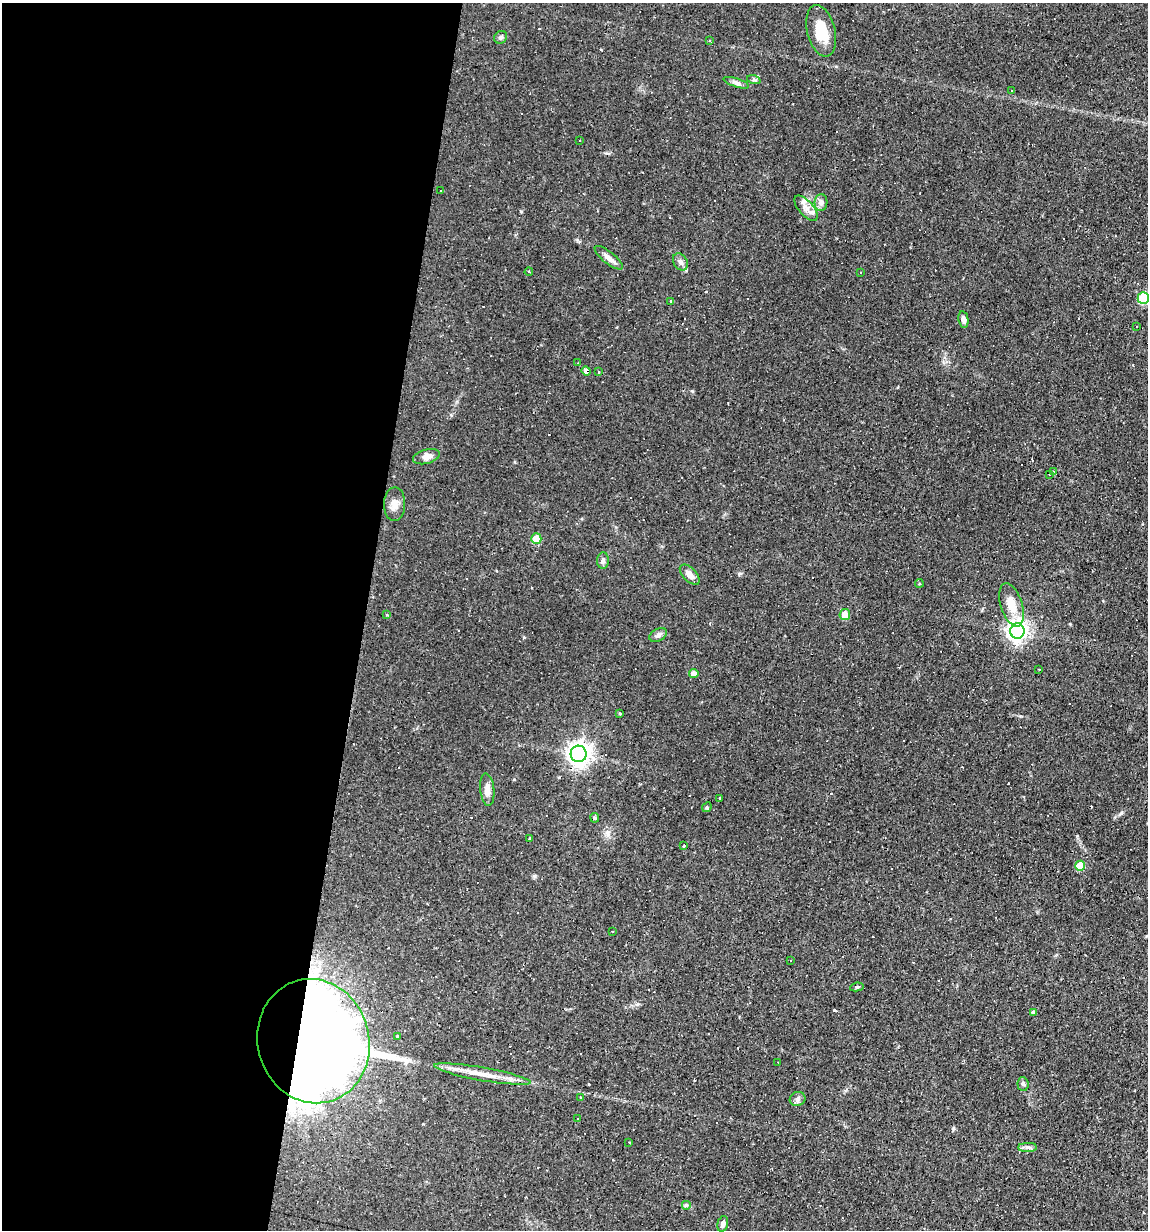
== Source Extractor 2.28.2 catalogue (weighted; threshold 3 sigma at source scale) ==
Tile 5 of 4 x 4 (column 1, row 2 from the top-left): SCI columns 114-1259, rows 2455-3682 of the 4929 x 4909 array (HDU 1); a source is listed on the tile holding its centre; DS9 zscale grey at full resolution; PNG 1150 x 1232 px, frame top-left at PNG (2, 3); each listed source drawn as its Kron ellipse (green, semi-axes under 4 px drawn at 4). Shown black and unused: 32% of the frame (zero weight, under 2 of 3 exposures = <1% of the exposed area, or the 3 px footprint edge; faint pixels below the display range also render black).
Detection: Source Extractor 2.28.2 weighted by HDU 2 'WHT'; one run over the whole footprint, this tile lists its part. Background 0.0927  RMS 0.0057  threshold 0.0256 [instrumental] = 3 sigma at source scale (4.5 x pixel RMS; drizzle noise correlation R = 1.50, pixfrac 1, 0.05/0.05 arcsec/px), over >= 5 px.
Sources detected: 92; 28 cosmic-ray / hot-pixel residue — neither listed nor drawn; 3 inside a brighter listed object's ellipse — not listed separately; the other 61 listed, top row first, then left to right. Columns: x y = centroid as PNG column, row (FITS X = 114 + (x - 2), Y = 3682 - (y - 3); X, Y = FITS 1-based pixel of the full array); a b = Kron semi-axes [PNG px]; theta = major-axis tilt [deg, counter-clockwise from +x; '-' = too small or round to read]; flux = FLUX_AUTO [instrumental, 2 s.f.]
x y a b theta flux
821 31 26 14 -76 13
501 37 7 6 - 1.3
709 40 4 3 - 0.6
754 80 7 4 -18 1
736 83 13 4 -18 1.9
1012 91 3 2 - 0.5
580 141 3 3 - 1
441 191 3 2 - 0.7
821 203 8 6 89 2
806 208 15 7 -48 4
609 258 17 6 -39 3.2
680 262 9 7 -56 2.1
529 272 4 3 - 0.64
861 272 3 2 - 0.33
1143 298 6 5 - 35
671 302 3 3 - 1.1
963 319 8 5 -80 2.5
1136 326 3 2 - 0.39
578 363 3 3 - 0.41
586 371 5 4 - 2.3
598 372 4 3 - 0.65
426 457 14 7 15 3.6
1053 471 3 3 - 1.8
1050 474 2 2 - 0.83
395 504 17 10 88 4.6
536 539 5 5 - 10
603 561 8 6 86 1.5
690 575 12 6 -46 4.2
919 583 4 2 - 0.64
1012 605 22 11 -72 9.2
387 615 3 3 - 0.65
845 615 5 5 - 6.2
1017 631 7 7 - 300
658 635 9 6 27 1.6
1039 669 3 2 - 1.3
694 673 4 4 - 4.1
620 713 3 3 - 1.1
579 754 8 8 - 430
487 790 16 7 -84 3.3
719 798 3 3 - 1.2
707 807 5 4 - 0.99
595 818 5 4 - 0.7
529 838 3 3 - 2.8
684 846 3 2 - 0.67
1080 866 5 5 - 14
612 931 3 2 - 0.57
790 960 3 3 - 1
857 987 7 4 9 0.81
1033 1012 4 3 - 1.5
397 1037 3 3 - 3.8
313 1041 62 56 -75 1700
778 1062 2 2 - 0.35
483 1074 49 6 -10 10
1023 1084 7 6 - 1.2
580 1097 3 2 - 0.33
798 1099 8 7 - 2
578 1119 3 3 - 0.81
629 1142 3 3 - 1.5
1027 1147 9 4 0 1.6
686 1205 5 5 - 0.87
723 1224 8 5 73 2.6
Overlapping masked pixels (flux is a lower limit): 2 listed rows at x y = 586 371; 313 1041
Isophote crosses this tile's border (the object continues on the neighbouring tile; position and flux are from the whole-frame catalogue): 1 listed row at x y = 1143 298
Unlisted compact peaks at least as high as the median listed source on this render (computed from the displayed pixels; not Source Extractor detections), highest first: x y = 1121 813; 534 876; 521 211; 1077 836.